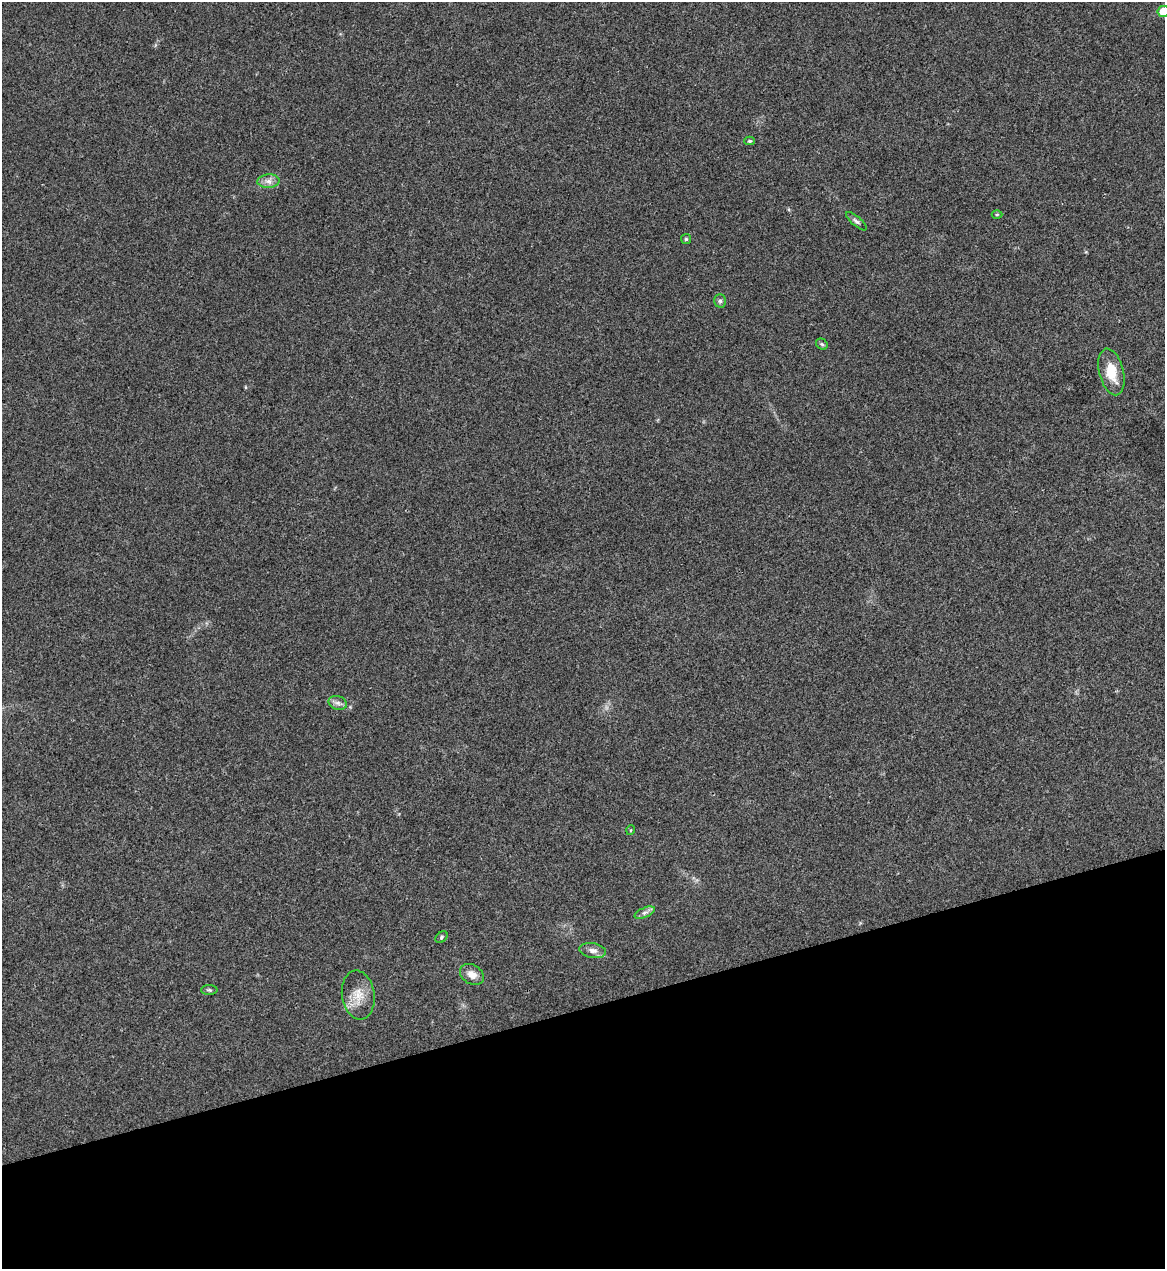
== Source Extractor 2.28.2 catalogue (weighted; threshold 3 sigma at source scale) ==
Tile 14 of 4 x 4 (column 2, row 4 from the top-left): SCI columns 1307-2469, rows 3-1269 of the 5055 x 5071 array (HDU 1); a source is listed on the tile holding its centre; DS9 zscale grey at full resolution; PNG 1167 x 1271 px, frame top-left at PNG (2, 2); each listed source drawn as its Kron ellipse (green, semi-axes under 4 px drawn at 4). Shown black and unused: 21% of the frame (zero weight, under 3 of 4 exposures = <1% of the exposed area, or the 3 px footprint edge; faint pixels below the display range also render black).
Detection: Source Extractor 2.28.2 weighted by HDU 2 'WHT'; one run over the whole footprint, this tile lists its part. Background 0.0197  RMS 0.0042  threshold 0.0189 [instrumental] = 3 sigma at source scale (4.5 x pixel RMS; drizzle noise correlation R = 1.50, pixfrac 1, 0.05/0.05 arcsec/px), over >= 5 px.
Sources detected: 17; all 17 listed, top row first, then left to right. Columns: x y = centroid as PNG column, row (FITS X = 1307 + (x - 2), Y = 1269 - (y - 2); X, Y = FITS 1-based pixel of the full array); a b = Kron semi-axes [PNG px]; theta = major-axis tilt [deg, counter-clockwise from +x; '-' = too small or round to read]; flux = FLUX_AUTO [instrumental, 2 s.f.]
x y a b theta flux
1164 11 6 5 - 9.6
750 141 5 4 - 0.63
268 181 11 7 5 2.2
997 214 5 3 - 0.41
856 221 13 4 -40 1.1
686 239 5 5 - 0.65
720 301 7 5 89 0.91
822 344 6 5 - 0.67
1111 372 24 12 -76 9.6
338 703 9 6 -16 1.6
631 830 5 3 - 0.35
645 913 11 5 22 1.4
441 937 7 5 44 0.66
593 951 14 7 -9 2.3
472 974 13 9 -32 3.6
209 990 8 5 0 0.75
358 995 24 16 -82 7.3
Isophote crosses this tile's border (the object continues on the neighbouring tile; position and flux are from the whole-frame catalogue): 1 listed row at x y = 1164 11